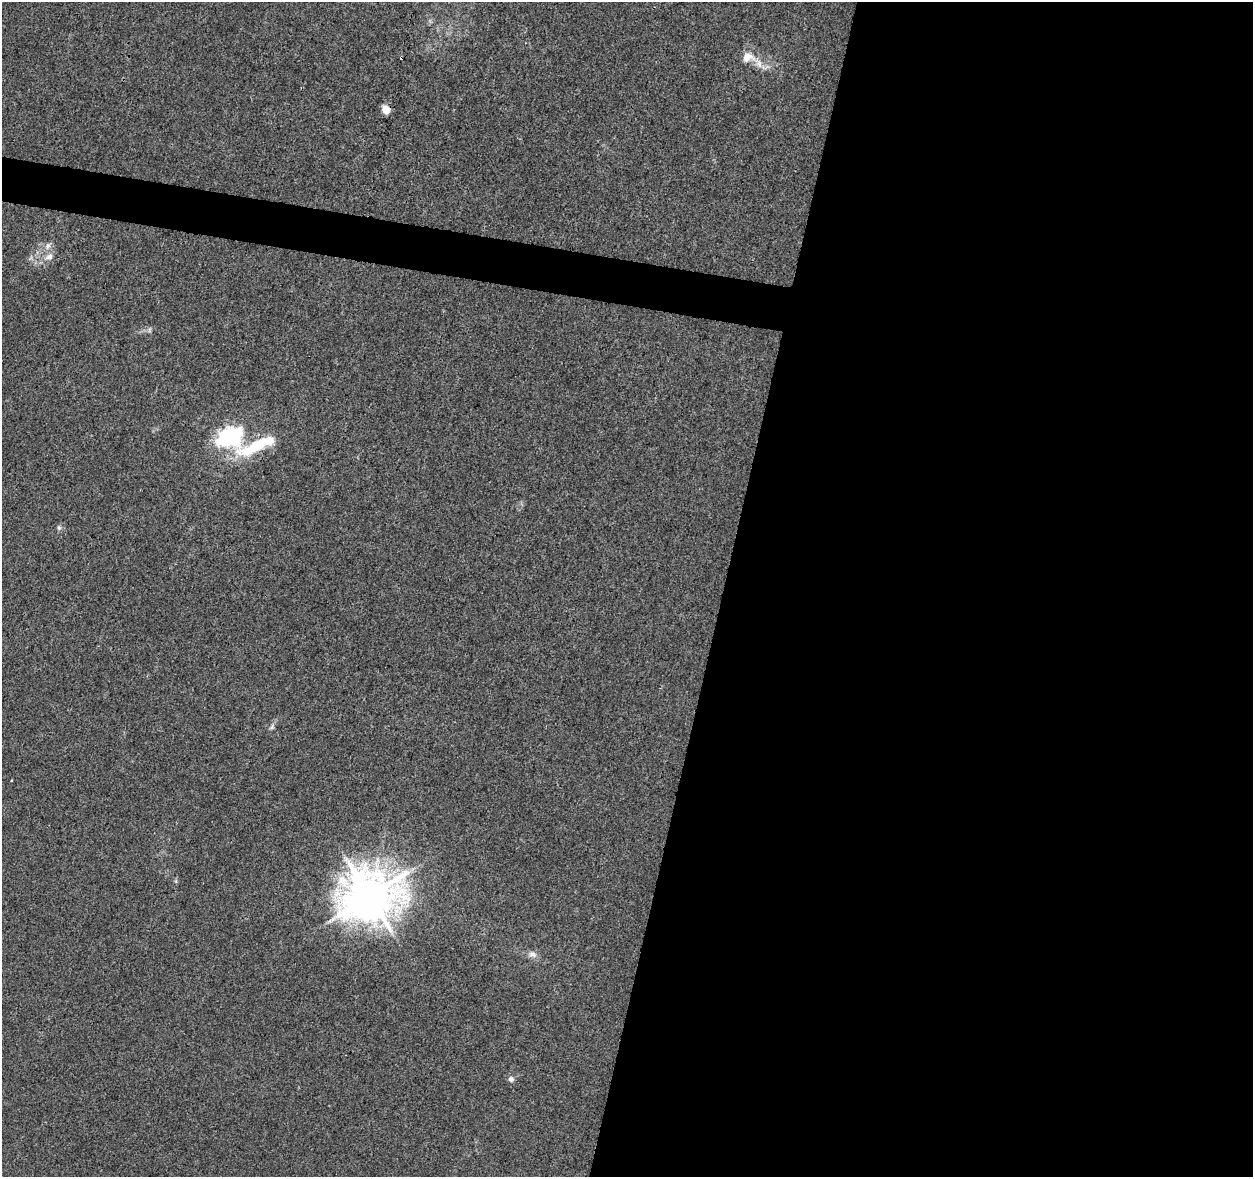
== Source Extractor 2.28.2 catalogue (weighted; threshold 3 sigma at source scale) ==
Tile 12 of 4 x 4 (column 4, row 3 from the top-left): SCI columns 3753-5003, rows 1399-2573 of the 5013 x 5207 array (HDU 1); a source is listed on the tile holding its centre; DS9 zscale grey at full resolution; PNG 1255 x 1179 px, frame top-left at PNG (2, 2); no overlay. Shown black and unused: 45% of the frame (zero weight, under 3 of 4 exposures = <1% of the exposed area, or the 3 px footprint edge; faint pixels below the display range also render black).
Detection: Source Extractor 2.28.2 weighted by HDU 2 'WHT'; one run over the whole footprint, this tile lists its part. Background 0.00629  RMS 0.0027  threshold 0.0124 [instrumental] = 3 sigma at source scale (4.5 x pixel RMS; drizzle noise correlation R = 1.50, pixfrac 1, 0.0396/0.0396 arcsec/px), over >= 5 px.
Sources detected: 13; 1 cosmic-ray / hot-pixel residue — not listed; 1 inside a brighter listed object's ellipse — not listed separately; the other 11 listed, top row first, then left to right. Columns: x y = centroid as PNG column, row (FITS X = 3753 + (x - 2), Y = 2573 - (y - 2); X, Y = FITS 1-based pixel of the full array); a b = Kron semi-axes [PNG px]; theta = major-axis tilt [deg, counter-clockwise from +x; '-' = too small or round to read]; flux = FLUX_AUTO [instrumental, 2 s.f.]
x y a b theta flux
748 57 20 14 -5 4.1
386 109 9 7 -49 2.5
47 246 10 7 64 1.2
49 257 13 8 38 1.8
229 438 33 25 16 25
270 440 13 11 60 3.1
59 528 7 5 70 0.58
272 727 8 5 52 0.66
370 896 16 14 11 1200
532 954 12 8 -16 1.4
511 1079 7 7 - 0.95
Overlapping masked pixels (flux is a lower limit): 1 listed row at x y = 386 109